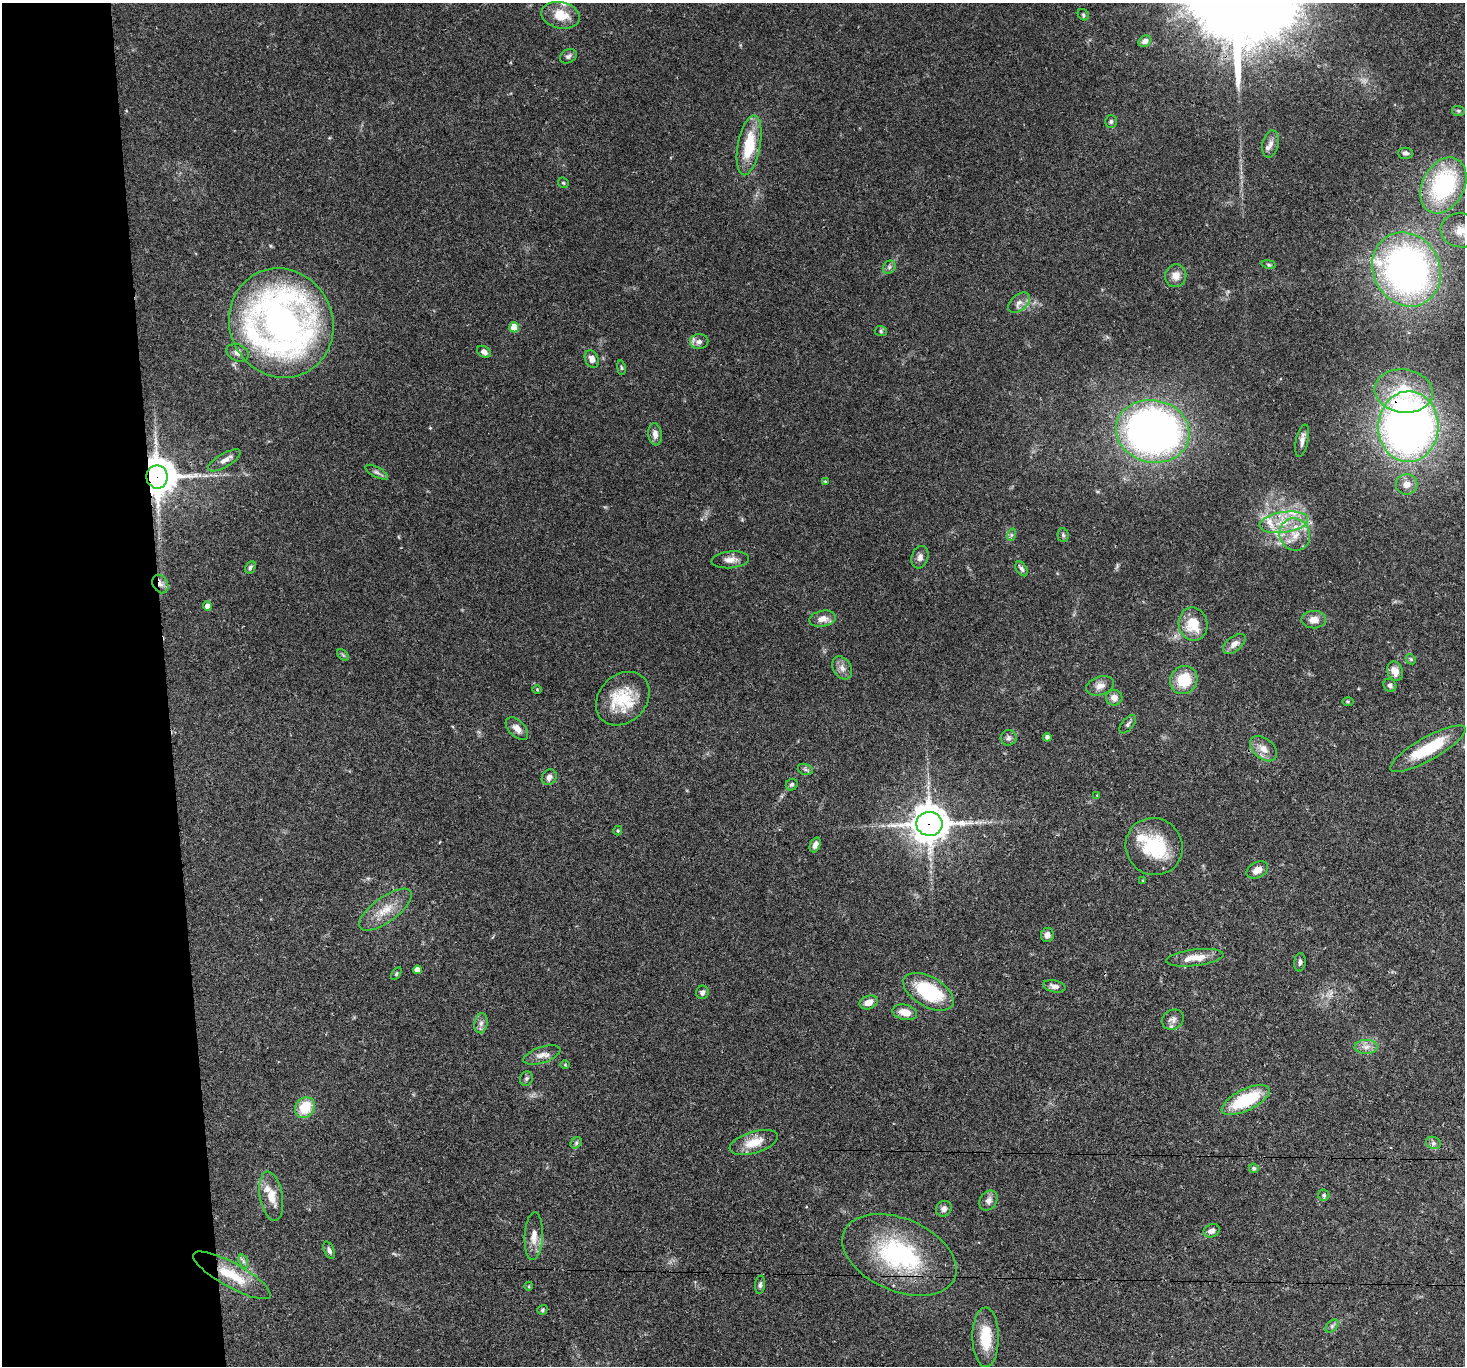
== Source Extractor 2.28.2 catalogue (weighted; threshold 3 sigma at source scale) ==
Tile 4 of 3 x 3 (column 1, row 2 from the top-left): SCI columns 1-1463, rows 1511-2874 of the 4388 x 4360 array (HDU 1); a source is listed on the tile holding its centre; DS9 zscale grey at full resolution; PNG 1467 x 1368 px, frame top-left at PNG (2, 3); each listed source drawn as its Kron ellipse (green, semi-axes under 4 px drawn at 4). Shown black and unused: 11% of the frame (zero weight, under 3 of 4 exposures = <1% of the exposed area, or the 3 px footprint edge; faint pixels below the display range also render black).
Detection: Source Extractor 2.28.2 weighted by HDU 2 'WHT'; one run over the whole footprint, this tile lists its part. Background 0.0563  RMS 0.0035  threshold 0.016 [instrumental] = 3 sigma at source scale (4.5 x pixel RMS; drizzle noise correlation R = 1.50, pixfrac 1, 0.05/0.05 arcsec/px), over >= 5 px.
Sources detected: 121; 7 inside a brighter listed object's ellipse — not listed separately; the other 114 listed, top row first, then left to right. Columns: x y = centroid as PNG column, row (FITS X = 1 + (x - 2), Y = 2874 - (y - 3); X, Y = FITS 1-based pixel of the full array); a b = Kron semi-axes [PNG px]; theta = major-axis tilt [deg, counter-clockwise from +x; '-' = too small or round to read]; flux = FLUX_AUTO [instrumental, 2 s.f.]
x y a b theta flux
561 15 19 13 -12 7.8
1083 15 6 5 - 0.64
1145 41 7 5 32 1.9
568 56 9 6 31 1.1
1458 111 6 5 - 0.54
1111 121 6 6 - 0.72
1270 144 14 8 78 2.2
749 145 30 11 79 14
1405 153 7 5 -1 1.1
563 183 6 5 - 0.47
1443 185 29 21 63 44
1462 230 21 17 -6 6.1
1269 264 7 3 -9 0.54
889 267 7 6 - 0.85
1406 269 38 33 -61 150
1176 276 11 10 - 3.1
1019 303 13 8 39 2.1
281 323 55 51 -63 180
514 327 5 5 - 7.8
881 331 6 5 - 0.61
699 342 9 7 3 1.7
484 352 7 5 -32 1.5
237 353 11 8 -24 1.9
592 359 9 6 -63 1.9
621 368 7 3 -81 0.47
1404 391 29 21 -8 16
1408 427 35 30 88 240
1153 431 37 31 -12 190
655 434 11 7 -83 2.3
1302 441 16 6 79 1.8
224 460 18 7 30 2.3
377 472 12 5 -28 1.1
157 477 11 10 - 720
825 481 4 3 - 0.37
1407 484 10 10 - 3.2
1284 522 24 10 8 8.4
1011 535 6 4 72 0.58
1063 535 7 5 -86 0.65
1295 535 16 15 - 6.5
920 557 11 8 71 1.7
730 560 19 8 5 2.7
250 567 6 5 - 0.79
1022 569 8 5 -56 0.95
160 584 10 7 -60 1.9
207 606 5 4 - 2.2
822 619 13 8 10 2.9
1314 620 12 8 2 3.1
1193 624 17 14 -79 8.5
1234 644 13 7 38 2.3
343 655 7 4 -45 0.46
1411 659 5 4 - 0.5
842 668 12 9 -59 2.1
1395 671 10 7 -70 3.6
1184 680 14 13 - 11
1390 685 7 6 - 1
1100 686 14 9 19 2.3
537 689 5 3 - 0.32
1114 698 8 8 - 2.3
623 699 29 23 45 14
1348 701 5 4 - 0.42
1128 724 11 5 50 0.93
517 729 14 8 -46 2.6
1047 737 4 4 - 1.1
1008 738 8 7 - 1.1
1263 749 15 10 -40 3.4
1428 749 42 11 29 16
805 769 8 5 -19 0.91
549 777 8 7 - 1.5
792 785 6 5 - 0.83
1097 795 3 2 - 0.22
929 824 13 12 - 750
618 831 5 4 - 0.42
815 845 8 5 67 1.9
1154 846 29 28 - 20
1257 870 11 7 29 2.6
1143 881 3 3 - 0.48
385 910 31 12 36 7.4
1047 935 7 6 - 1.7
1195 958 29 8 7 5.7
1300 962 9 5 86 1.1
417 970 4 4 - 3.2
396 974 7 4 59 0.49
1054 986 11 6 -11 1.5
702 992 7 6 - 1.2
928 992 28 15 -30 24
869 1002 9 6 22 3.1
905 1012 12 7 -15 4.2
1173 1020 11 9 30 1.8
481 1023 10 6 80 1.4
1366 1047 11 7 1 2.1
542 1055 19 8 18 2.7
565 1065 5 3 - 0.32
526 1078 7 6 - 0.74
1246 1100 26 10 26 21
305 1108 11 9 54 9.5
754 1142 25 10 17 6.9
576 1143 6 5 - 0.67
1433 1143 7 6 - 0.93
1254 1168 5 4 - 0.81
1324 1195 6 5 - 0.62
271 1196 25 11 -80 5.9
988 1200 11 8 56 2
944 1209 8 7 - 1.5
1212 1231 8 6 21 1.7
534 1236 24 9 87 4.1
329 1250 9 5 -67 1.1
899 1255 60 36 -23 46
243 1261 7 4 -72 0.89
232 1275 44 12 -29 12
760 1285 9 5 85 0.85
529 1286 4 3 - 0.3
542 1310 5 4 - 0.51
1332 1326 8 5 45 0.8
986 1337 30 13 -90 11
Overlapping masked pixels (flux is a lower limit): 5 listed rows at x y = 1408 427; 157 477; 160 584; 929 824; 899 1255
Isophote crosses this tile's border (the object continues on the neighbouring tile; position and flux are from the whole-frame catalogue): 1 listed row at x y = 1462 230